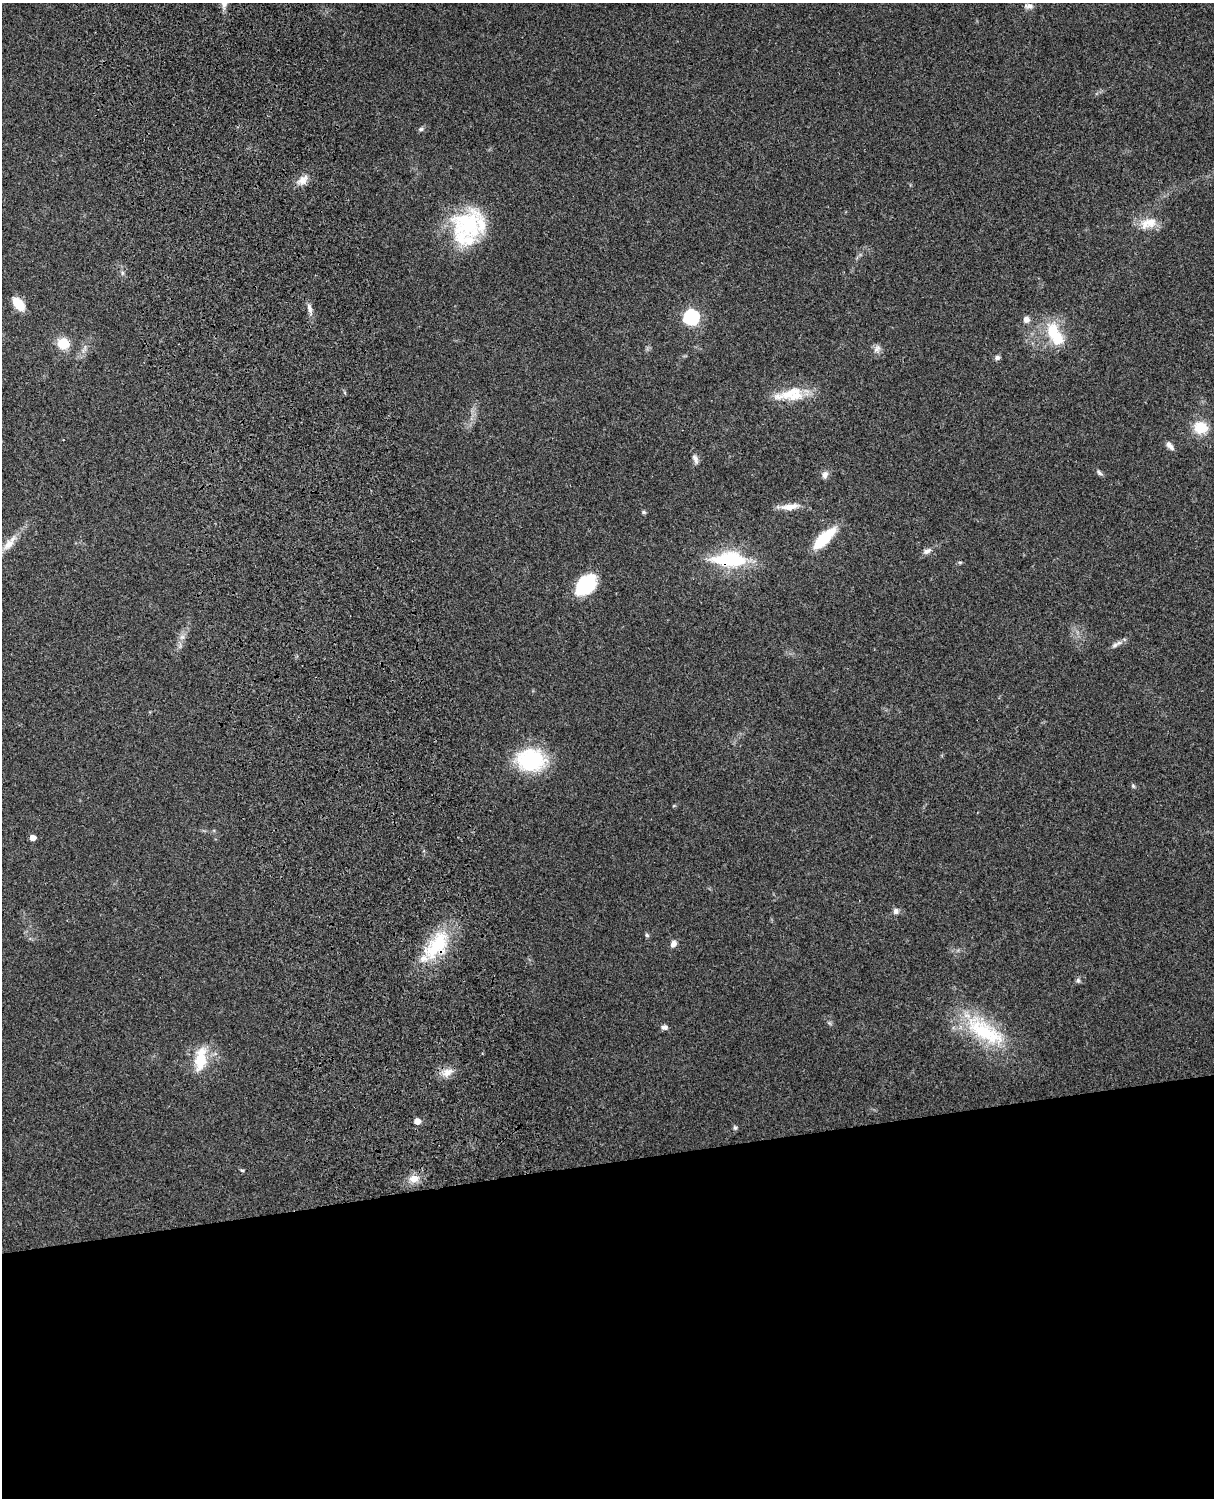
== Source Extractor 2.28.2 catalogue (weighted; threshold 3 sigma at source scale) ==
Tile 11 of 4 x 3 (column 3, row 3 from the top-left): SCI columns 2545-3756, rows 165-1660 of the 5089 x 4930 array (HDU 1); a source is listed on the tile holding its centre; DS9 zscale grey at full resolution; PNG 1216 x 1500 px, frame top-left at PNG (2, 3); no overlay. Shown black and unused: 22% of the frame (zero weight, under 3 of 4 exposures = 6% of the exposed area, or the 3 px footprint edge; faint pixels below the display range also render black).
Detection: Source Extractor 2.28.2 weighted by HDU 2 'WHT'; one run over the whole footprint, this tile lists its part. Background 0.221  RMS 0.0084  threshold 0.0377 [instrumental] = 3 sigma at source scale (4.5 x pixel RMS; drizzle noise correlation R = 1.50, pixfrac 1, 0.05/0.05 arcsec/px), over >= 5 px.
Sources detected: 51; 1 inside a brighter object's white glare — not listed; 4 inside a brighter listed object's ellipse — not listed separately; the other 46 listed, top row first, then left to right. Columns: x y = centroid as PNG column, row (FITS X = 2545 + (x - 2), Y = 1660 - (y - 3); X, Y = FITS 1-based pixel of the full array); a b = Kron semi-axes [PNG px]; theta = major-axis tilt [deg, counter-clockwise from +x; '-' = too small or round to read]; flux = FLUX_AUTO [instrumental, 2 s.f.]
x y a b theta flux
1029 6 13 7 -4 3.7
421 129 7 5 15 1.8
303 180 15 10 51 7.6
1150 222 24 14 6 15
468 225 39 36 -35 71
122 273 7 4 90 1.5
18 304 11 7 -51 22
309 308 14 6 -75 4
691 317 7 7 - 170
1026 319 8 7 - 4.2
1054 335 35 22 -72 33
63 343 11 10 - 19
877 348 11 8 53 3.9
997 357 7 6 - 2.4
794 392 59 9 18 20
1200 427 14 12 -8 21
1170 446 12 6 -51 3.7
695 459 13 6 -67 3.5
1099 473 9 5 -46 2
825 475 9 7 70 4
790 507 27 8 6 9.6
644 512 6 4 -21 1.3
824 538 25 9 44 38
9 544 23 10 47 11
927 551 13 6 25 3.6
730 560 33 13 -1 67
960 562 6 4 -1 1.1
585 585 24 16 48 45
182 637 8 5 44 2.8
1116 644 17 6 29 3.9
531 760 25 19 -2 78
1133 786 6 4 -45 1.2
33 838 5 4 - 7.2
896 911 7 7 - 3.1
647 935 6 5 - 1.3
673 944 8 6 63 4.2
437 945 44 22 53 49
1078 980 7 6 - 1.8
665 1027 8 6 -7 2.8
985 1031 65 25 -33 68
200 1059 31 14 81 25
447 1072 15 10 41 7.9
417 1121 5 5 - 8.6
735 1128 7 5 -74 1.5
242 1170 5 4 - 1.1
414 1179 9 8 - 9.3
Overlapping masked pixels (flux is a lower limit): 2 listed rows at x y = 730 560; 437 945